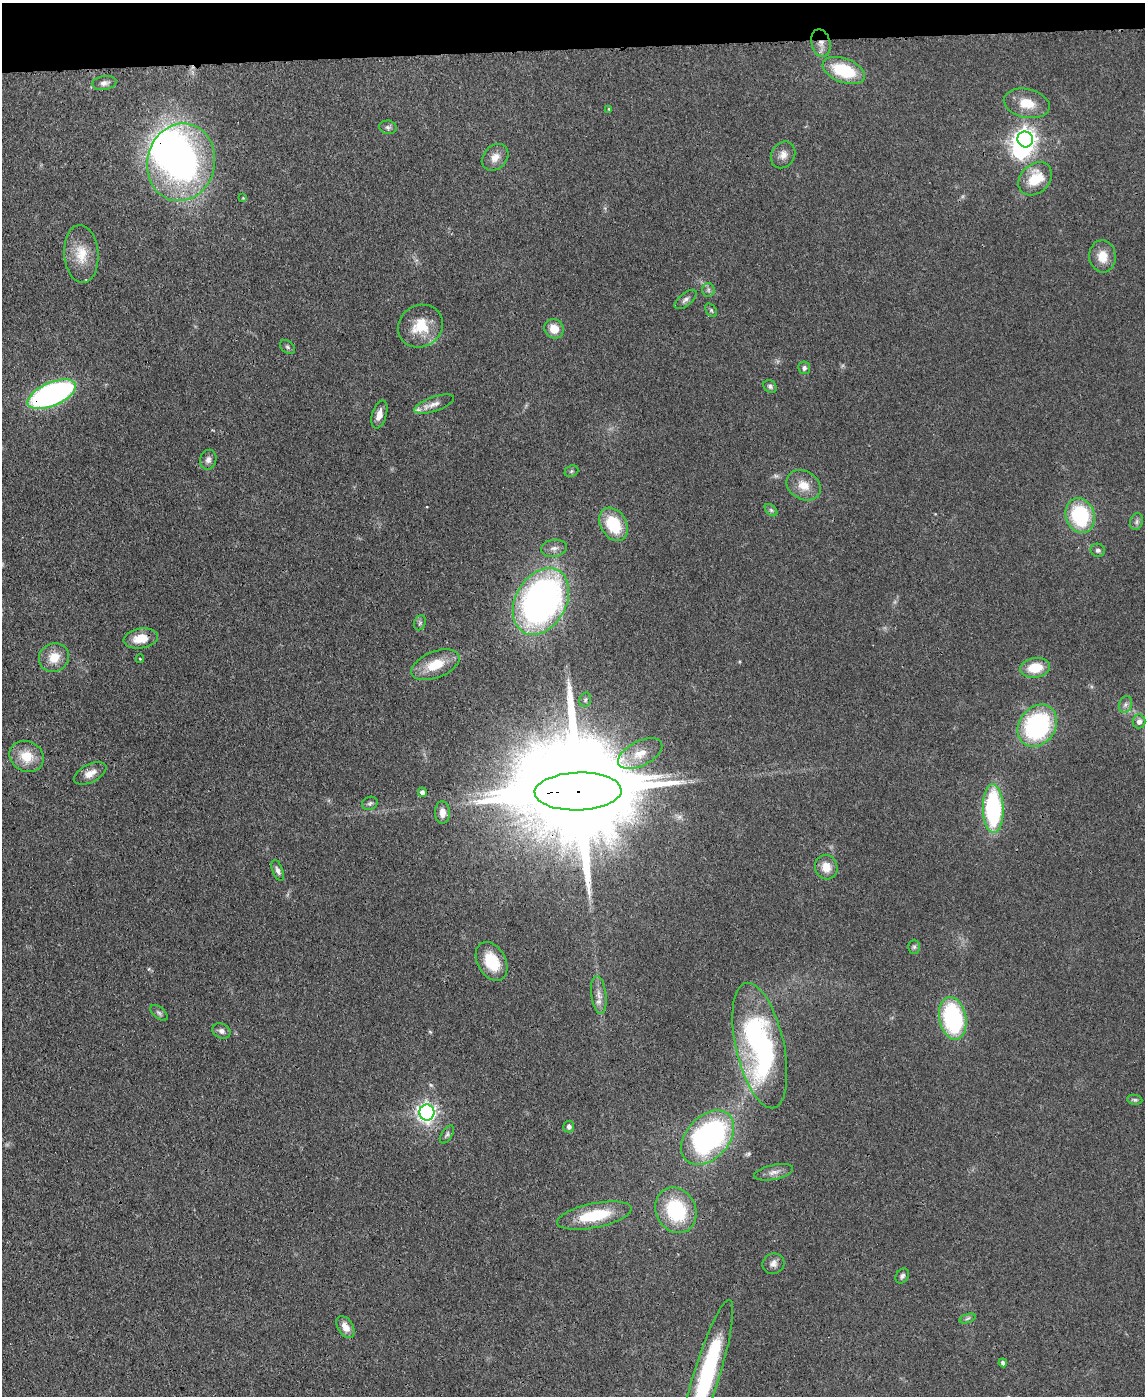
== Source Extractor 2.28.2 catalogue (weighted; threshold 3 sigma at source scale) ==
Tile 3 of 4 x 3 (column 3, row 1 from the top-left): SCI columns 2356-3498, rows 2992-4385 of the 4717 x 4694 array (HDU 1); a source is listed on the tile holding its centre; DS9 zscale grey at full resolution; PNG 1147 x 1398 px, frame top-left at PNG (2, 3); each listed source drawn as its Kron ellipse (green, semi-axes under 4 px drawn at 4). Shown black and unused: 3% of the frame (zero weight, under 3 of 4 exposures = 9% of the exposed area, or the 3 px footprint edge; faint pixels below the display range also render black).
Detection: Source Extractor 2.28.2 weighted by HDU 2 'WHT'; one run over the whole footprint, this tile lists its part. Background 0.081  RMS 0.0043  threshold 0.0196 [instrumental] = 3 sigma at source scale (4.5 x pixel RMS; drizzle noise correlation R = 1.50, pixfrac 1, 0.05/0.05 arcsec/px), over >= 5 px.
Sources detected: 81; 2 inside a brighter object's white glare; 1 cosmic-ray / hot-pixel residue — neither listed nor drawn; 2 inside a brighter listed object's ellipse — not listed separately; the other 76 listed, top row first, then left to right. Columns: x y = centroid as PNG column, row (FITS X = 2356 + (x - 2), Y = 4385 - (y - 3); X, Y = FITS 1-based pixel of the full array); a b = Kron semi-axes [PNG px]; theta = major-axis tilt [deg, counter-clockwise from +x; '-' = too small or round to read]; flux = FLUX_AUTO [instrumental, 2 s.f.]
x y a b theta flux
821 43 14 9 -76 4
844 70 22 12 -20 22
104 83 12 7 9 1.9
1027 103 23 14 -13 9.3
609 109 4 3 - 0.4
388 127 9 6 -10 1.2
1025 139 8 7 - 300
783 155 14 11 58 3.4
495 157 15 11 46 4.3
181 162 39 34 77 150
1035 179 19 14 44 14
243 198 4 4 - 0.39
81 254 29 17 -85 11
1102 256 16 13 -84 6.9
708 290 6 6 - 1.2
686 299 13 6 40 1.7
711 310 7 5 -54 0.83
420 326 23 20 33 13
554 329 10 9 - 6.2
287 347 8 5 -40 1
804 368 6 6 - 1.3
770 386 7 6 - 1.1
52 394 26 11 23 130
434 404 21 7 19 3.4
379 414 14 7 74 3.5
208 460 10 8 74 2
571 471 7 5 22 0.87
804 485 18 14 -32 6.9
771 510 7 4 -45 0.93
1080 516 18 14 -72 34
1137 522 8 6 74 1.3
614 524 18 13 -60 19
554 548 13 8 9 2.5
1098 550 7 6 - 1.3
541 601 35 25 61 190
420 623 8 5 68 1.1
141 638 17 10 9 8.2
54 657 15 14 - 7.8
140 659 4 4 - 0.42
435 665 25 13 21 11
1035 668 15 10 8 11
585 700 7 5 74 1
1125 704 8 6 70 1.5
1139 721 7 6 - 2.3
1037 726 22 18 54 61
640 754 24 12 27 7
27 757 17 15 -26 10
90 773 17 9 27 4.5
578 791 43 19 2 16000
422 792 5 4 - 2.1
370 803 8 6 26 1.1
993 809 24 10 -89 62
442 813 11 7 -88 3.3
826 867 12 11 - 5.9
278 871 11 5 -69 1.6
914 947 7 6 - 0.93
492 961 21 14 -62 15
599 995 19 7 -83 3.6
159 1013 10 5 -40 1.1
953 1018 21 13 -79 52
221 1031 9 7 -26 2.1
760 1045 64 24 -77 100
1135 1100 7 5 -6 0.89
427 1112 8 7 - 180
569 1127 6 5 - 1.3
447 1134 10 5 57 1.1
708 1138 31 21 47 120
774 1172 20 7 12 3.1
676 1210 23 20 -63 32
594 1216 38 12 11 21
773 1264 11 10 - 2.5
902 1276 8 6 60 1.1
968 1318 8 3 19 0.83
345 1327 12 7 -58 4.6
1003 1363 4 4 - 1.6
707 1375 79 13 73 60
Overlapping masked pixels (flux is a lower limit): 5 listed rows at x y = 821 43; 181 162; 52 394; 141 638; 578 791
Isophote crosses this tile's border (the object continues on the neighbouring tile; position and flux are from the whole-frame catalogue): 1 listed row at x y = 707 1375